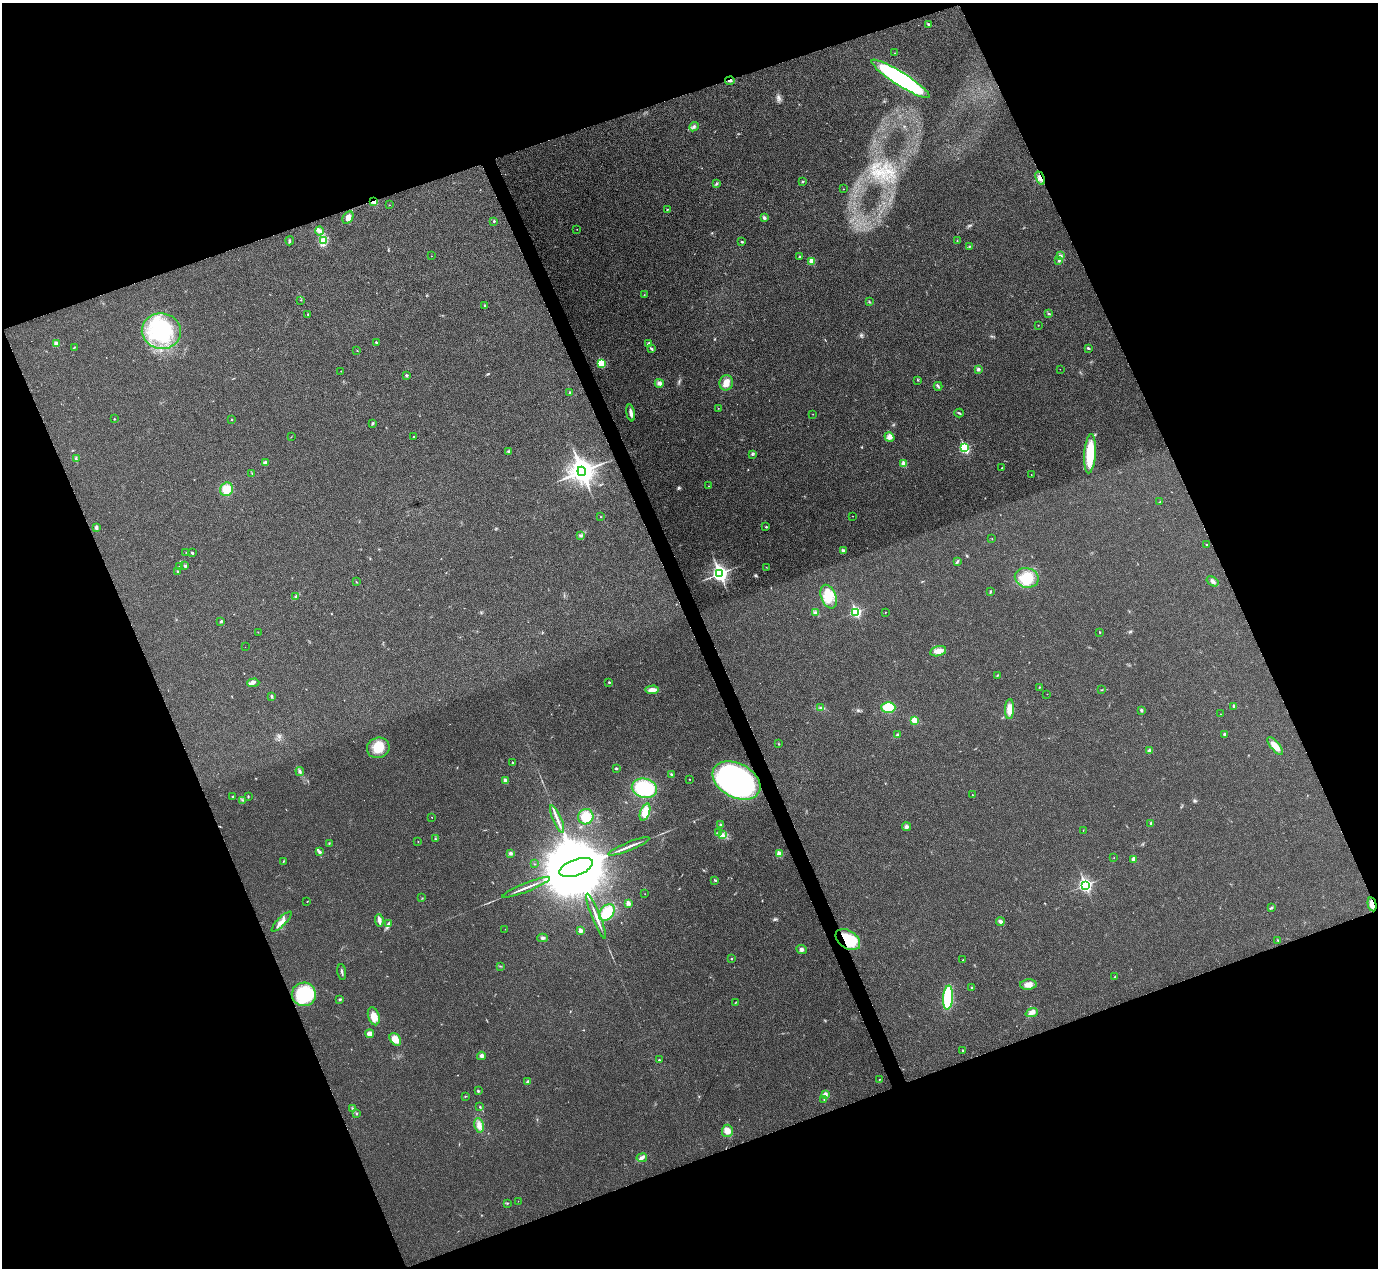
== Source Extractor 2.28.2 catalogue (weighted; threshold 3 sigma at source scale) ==
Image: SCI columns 6-5509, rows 158-5218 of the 5517 x 5505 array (HDU 1 of 3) = the unmasked area's bounding box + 8 px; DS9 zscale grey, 4 x 4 block average (1 PNG px = mean of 4 x 4 image px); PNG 1380 x 1270 px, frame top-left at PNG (2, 3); each listed source drawn as its Kron ellipse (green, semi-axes under 4 px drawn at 4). Shown black and unused: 42% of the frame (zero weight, under 3 of 4 exposures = <1% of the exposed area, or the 3 px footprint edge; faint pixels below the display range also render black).
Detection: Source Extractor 2.28.2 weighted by HDU 2 'WHT'. Background 0.0197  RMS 0.0059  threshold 0.0265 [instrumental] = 3 sigma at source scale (4.5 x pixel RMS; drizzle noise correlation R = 1.50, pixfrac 1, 0.05/0.05 arcsec/px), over >= 5 px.
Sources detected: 225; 2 too faint to see at this stretch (4 x 4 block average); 1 inside a brighter object's white glare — neither listed nor drawn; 2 coinciding with a brighter row at this scale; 6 inside a brighter listed object's ellipse — not listed separately; the other 214 listed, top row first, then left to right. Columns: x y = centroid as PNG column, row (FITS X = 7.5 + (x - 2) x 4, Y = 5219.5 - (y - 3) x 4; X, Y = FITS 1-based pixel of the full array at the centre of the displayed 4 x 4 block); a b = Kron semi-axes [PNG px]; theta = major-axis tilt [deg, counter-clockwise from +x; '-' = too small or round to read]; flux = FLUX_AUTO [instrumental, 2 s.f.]
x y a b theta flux
929 24 3 2 - 3.7
894 53 2 2 - 1.1
901 79 34 6 -32 550
730 81 5 2 - 5.8
694 127 5 3 - 6.3
1040 178 7 2 -63 17
803 181 2 2 - 5.6
716 184 3 2 - 4
843 189 2 2 - 1.5
374 202 3 2 - 28
389 205 2 2 - 1.1
667 209 2 2 - 2.4
348 217 7 5 52 16
764 218 2 2 - 17
494 221 2 2 - 5.9
577 229 2 2 - 0.75
319 231 4 2 - 5.5
290 241 4 2 - 4.4
324 241 3 3 - 8
957 241 2 2 - 1.9
742 242 3 2 - 3.1
969 246 3 2 - 2.8
1061 255 3 2 - 3.7
431 256 2 2 - 0.98
799 257 2 2 - 3.6
812 261 2 2 - 91
1059 261 3 2 - 3.4
644 295 2 2 - 0.95
301 300 2 2 - 1.2
869 302 2 2 - 1.4
484 305 2 2 - 1.7
308 314 2 2 - 2.6
1049 314 3 2 - 3
1038 325 2 2 - 1.4
161 331 19 17 -8 230
376 342 2 2 - 7.1
56 344 4 3 - 12
648 344 4 2 - 8
74 347 2 2 - 1.8
1088 348 4 2 - 3.4
651 349 3 2 - 3.9
357 350 2 2 - 1.2
601 363 2 2 - 200
978 369 3 3 - 8.7
1060 369 2 2 - 0.87
341 371 2 2 - 0.87
407 375 2 2 - 6.4
918 380 3 2 - 1.8
659 383 4 4 - 12
726 383 7 7 - 31
938 386 4 3 - 5.4
570 393 3 2 - 4.6
718 408 2 2 - 0.93
631 413 8 3 -79 16
959 413 5 2 - 4.2
813 414 2 2 - 1
114 419 2 2 - 1.9
231 420 2 2 - 3.8
373 423 3 2 - 3.5
413 436 2 2 - 1.5
291 437 2 2 - 0.8
889 437 5 3 - 8.6
964 448 3 2 - 360
509 451 3 2 - 3.5
752 454 2 2 - 1.7
1090 454 20 5 86 140
76 459 4 2 - 3.9
265 462 4 3 - 6.1
904 464 2 2 - 82
1002 468 2 2 - 2.3
582 471 5 4 - 4100
252 473 2 2 - 2.6
1031 474 2 2 - 0.93
709 486 2 2 - 1.1
227 489 7 6 - 50
1159 502 2 2 - 1.5
853 516 2 2 - 0.86
601 517 2 2 - 1.1
766 527 2 2 - 4.5
96 528 4 3 - 9.1
580 535 4 3 - 4.8
992 539 2 2 - 0.96
1206 545 3 2 - 1.8
843 551 4 3 - 7
186 552 2 2 - 1.1
192 553 3 2 - 4.6
957 561 2 2 - 2.9
180 566 2 2 - 1.2
185 566 3 3 - 4.6
766 567 2 2 - 0.9
177 571 2 2 - 2.2
720 574 4 3 - 1400
1027 578 12 9 -13 100
1213 581 6 3 -33 10
356 582 2 2 - 1.5
990 591 2 2 - 2.1
296 596 3 2 - 3
829 597 12 7 -68 54
815 612 3 3 - 5.4
856 612 3 2 - 390
885 612 2 2 - 1.3
221 622 3 2 - 4
258 632 2 2 - 0.8
1100 632 2 2 - 4
245 647 2 2 - 0.46
938 651 8 5 13 24
997 675 3 2 - 2.6
609 682 2 2 - 6.6
253 683 6 2 1 7.8
1039 687 2 2 - 1.8
652 690 7 4 3 25
1102 690 2 2 - 1.9
1047 694 2 2 - 0.88
272 696 3 2 - 3.3
1234 706 3 3 - 5.2
888 707 7 5 -1 88
820 708 2 2 - 2.7
1010 709 10 4 89 39
1141 710 2 2 - 15
1221 714 2 2 - 0.87
914 720 4 3 - 36
1224 734 3 2 - 3
897 735 3 2 - 4
779 744 2 2 - 3
1275 746 11 4 -50 36
378 748 11 10 - 66
1149 751 3 3 - 8.3
512 762 2 2 - 4.2
616 769 3 2 - 3.4
300 771 4 2 - 5.9
671 775 3 2 - 3
690 779 2 2 - 1.9
736 780 25 17 -27 1100
505 781 3 2 - 20
644 788 13 9 -12 210
972 795 2 2 - 1.6
232 796 2 2 - 3.4
248 796 2 2 - 2.4
242 800 2 2 - 2.4
645 812 9 4 70 52
432 817 2 2 - 2
586 817 8 7 - 57
557 819 15 2 -68 19
1151 824 3 2 - 6.5
721 825 3 2 - 4.7
906 827 4 3 - 9.3
1083 830 2 2 - 0.94
718 833 3 2 - 4.2
722 834 4 3 - 6.9
435 839 3 2 - 3.1
418 841 2 2 - 0.85
329 843 2 2 - 1.5
629 846 22 2 22 21
319 852 3 3 - 6.2
510 853 4 3 - 6.2
779 854 2 2 - 73
1114 858 2 2 - 0.79
1134 859 2 2 - 35
283 862 2 2 - 1.3
534 864 2 2 - 1.2
576 867 17 8 20 89000
715 880 3 2 - 3.1
1085 885 3 2 - 770
526 887 25 2 22 22
645 894 2 2 - 0.84
422 898 2 2 - 1.1
307 902 2 2 - 1
628 903 2 2 - 44
1372 904 7 3 -78 21
1271 908 3 2 - 4.1
607 913 9 6 53 96
596 916 24 2 -68 21
379 920 6 3 -82 16
282 922 13 4 45 24
1000 922 4 3 - 11
388 924 3 3 - 5.2
505 929 2 2 - 0.64
580 931 2 2 - 41
542 938 5 2 - 6.3
848 939 13 9 -34 120
1278 940 2 2 - 2.2
802 949 5 3 - 8.4
732 958 2 2 - 2.1
963 960 2 2 - 1.2
500 966 2 2 - 1.1
342 972 8 2 -84 5.2
1115 977 4 2 - 2.5
1028 984 8 5 5 24
971 987 2 2 - 2.3
304 994 12 12 - 200
948 997 12 5 85 190
340 999 3 2 - 3.4
736 1002 4 2 - 1.2
1032 1013 6 3 23 24
374 1016 9 5 -73 34
370 1034 4 3 - 10
395 1039 7 5 -53 36
962 1050 2 2 - 1.9
481 1056 4 3 - 11
659 1060 2 2 - 2.3
879 1079 2 2 - 1.8
528 1082 4 3 - 6.5
478 1091 2 2 - 3.8
825 1094 3 3 - 12
465 1096 2 2 - 1.2
824 1100 2 2 - 1.2
480 1107 3 2 - 2.1
353 1108 2 2 - 1.8
357 1113 2 2 - 2.2
479 1125 7 5 -80 18
727 1131 6 5 - 27
642 1158 5 3 - 8.6
518 1201 2 2 - 0.55
507 1203 2 2 - 2.5
Overlapping masked pixels (flux is a lower limit): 6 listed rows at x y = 730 81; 1040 178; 374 202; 736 780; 1372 904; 848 939
Diffuse or blended objects may show on this block-average render without a row.